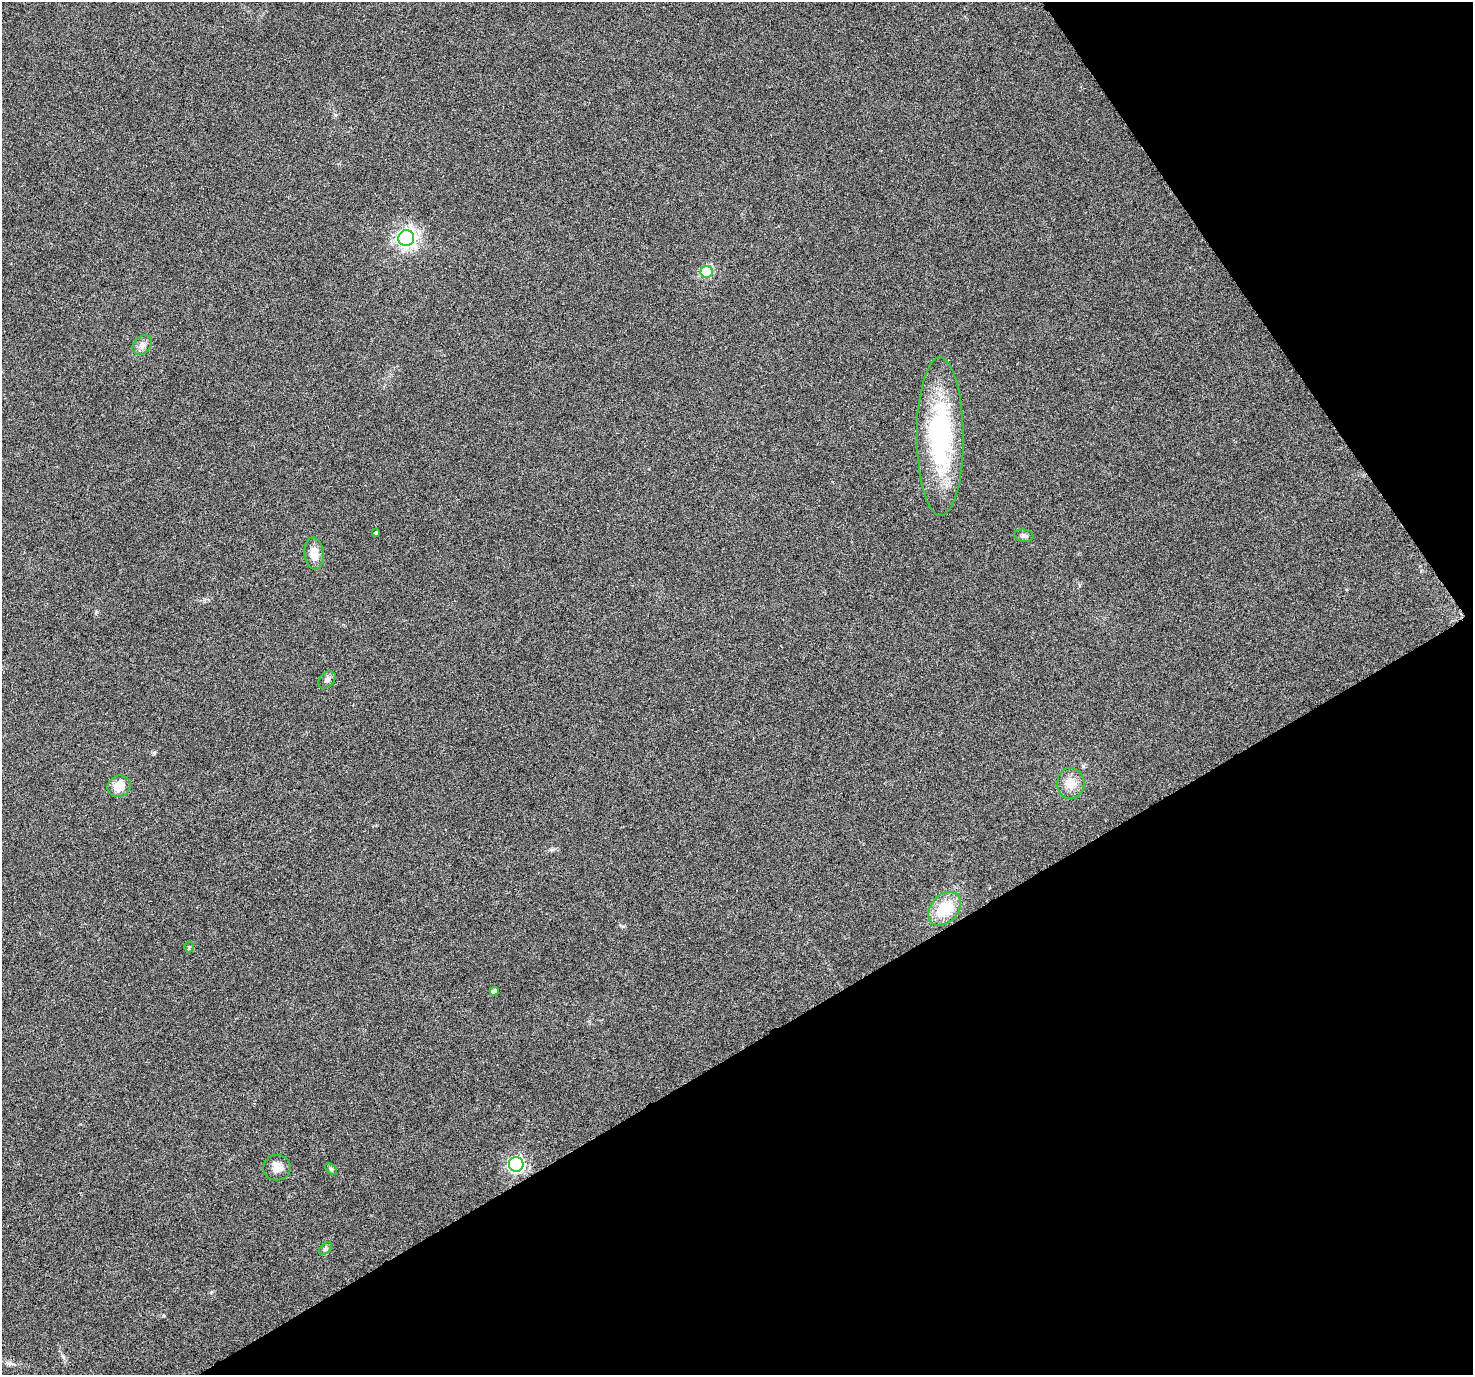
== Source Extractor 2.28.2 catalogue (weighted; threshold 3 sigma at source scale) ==
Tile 12 of 4 x 4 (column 4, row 3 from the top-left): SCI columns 4415-5885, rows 1498-2870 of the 5894 x 5802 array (HDU 1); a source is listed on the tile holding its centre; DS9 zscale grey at full resolution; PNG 1475 x 1377 px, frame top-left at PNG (2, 2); each listed source drawn as its Kron ellipse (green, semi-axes under 4 px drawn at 4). Shown black and unused: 31% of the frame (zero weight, under 3 of 6 exposures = <1% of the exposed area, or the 3 px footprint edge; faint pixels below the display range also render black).
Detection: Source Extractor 2.28.2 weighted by HDU 2 'WHT'; one run over the whole footprint, this tile lists its part. Background 0.0244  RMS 0.0036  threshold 0.0148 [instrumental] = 3 sigma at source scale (4.09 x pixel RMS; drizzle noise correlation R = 1.36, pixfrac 0.8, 0.0396/0.0396 arcsec/px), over >= 5 px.
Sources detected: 17; all 17 listed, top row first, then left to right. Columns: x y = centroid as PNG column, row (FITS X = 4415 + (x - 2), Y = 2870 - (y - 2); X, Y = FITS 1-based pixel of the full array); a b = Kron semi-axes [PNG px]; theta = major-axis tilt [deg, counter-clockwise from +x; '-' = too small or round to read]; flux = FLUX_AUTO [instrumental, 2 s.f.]
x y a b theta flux
406 238 8 8 - 150
707 272 6 6 - 25
142 345 11 8 44 1.7
940 437 79 23 -90 52
375 533 4 3 - 0.42
1024 536 10 6 -9 1.1
314 554 16 9 -84 4.3
327 680 10 7 45 1.2
1071 783 15 14 - 5
119 786 12 10 27 5.2
945 909 19 13 47 11
189 947 5 5 - 0.41
494 991 4 4 - 1.6
516 1164 7 7 - 69
277 1168 13 13 - 3
331 1169 7 4 -45 0.59
325 1248 8 4 45 0.66
Unlisted compact peaks at least as high as the median listed source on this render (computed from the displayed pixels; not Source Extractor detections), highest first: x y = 1083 766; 96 612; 63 1357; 154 753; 163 1316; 10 1363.